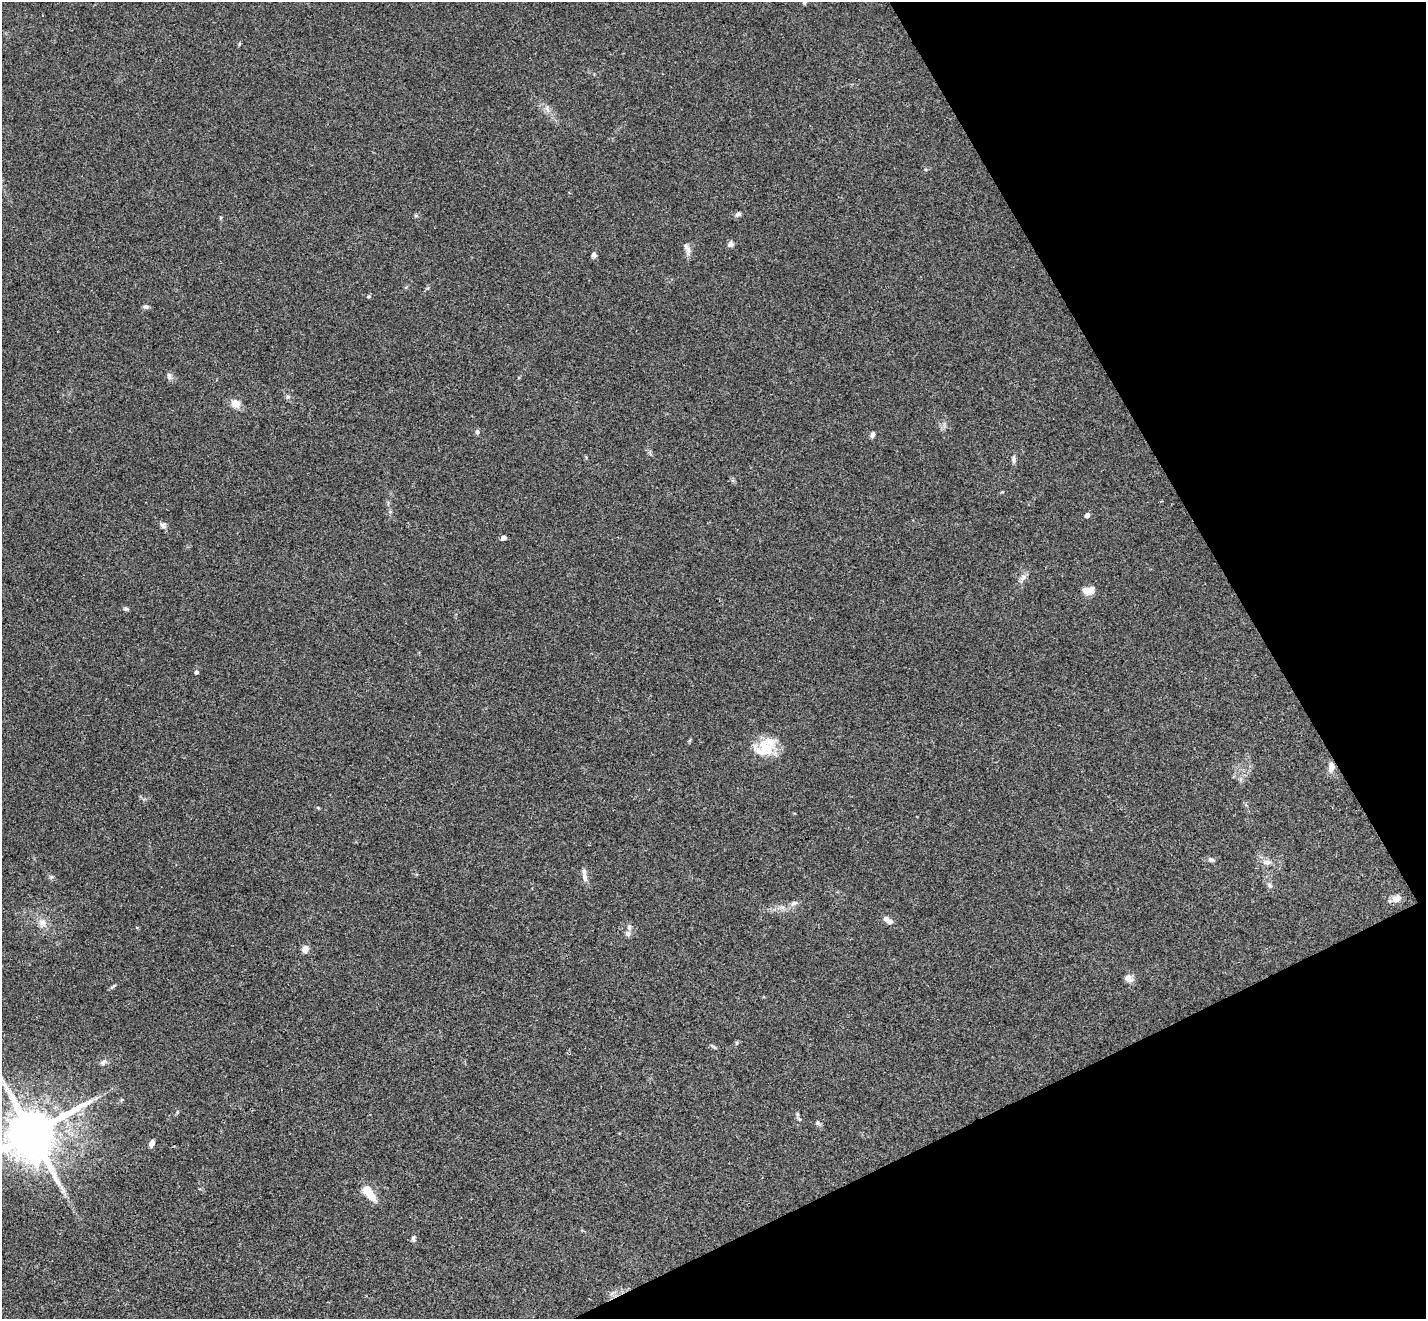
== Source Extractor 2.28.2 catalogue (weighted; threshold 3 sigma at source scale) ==
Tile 12 of 4 x 4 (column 4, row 3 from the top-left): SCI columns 4327-5750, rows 1636-2952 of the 5803 x 5771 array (HDU 1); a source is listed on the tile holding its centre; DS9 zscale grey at full resolution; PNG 1428 x 1321 px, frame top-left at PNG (2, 2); no overlay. Shown black and unused: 23% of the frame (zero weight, under 3 of 4 exposures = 6% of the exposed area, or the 3 px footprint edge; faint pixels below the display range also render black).
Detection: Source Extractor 2.28.2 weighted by HDU 2 'WHT'; one run over the whole footprint, this tile lists its part. Background 0.0573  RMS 0.0052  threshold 0.0232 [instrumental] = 3 sigma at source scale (4.5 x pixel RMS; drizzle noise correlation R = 1.50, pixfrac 1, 0.05/0.05 arcsec/px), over >= 5 px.
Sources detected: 47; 2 inside a brighter listed object's ellipse — not listed separately; the other 45 listed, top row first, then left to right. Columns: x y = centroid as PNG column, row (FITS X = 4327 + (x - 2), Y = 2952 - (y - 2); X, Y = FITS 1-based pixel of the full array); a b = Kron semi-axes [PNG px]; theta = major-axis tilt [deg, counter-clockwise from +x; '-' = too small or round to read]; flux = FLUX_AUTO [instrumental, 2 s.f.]
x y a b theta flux
547 109 10 6 -69 2.1
738 214 8 5 23 1.2
731 244 8 7 - 1.6
687 249 16 7 -75 2.6
594 255 7 6 - 1.5
368 296 6 5 - 0.75
145 307 9 5 -2 1.2
169 376 10 6 -75 1.7
288 397 6 5 - 0.99
236 404 9 8 - 5.5
477 432 6 5 - 1.1
872 435 7 5 75 1.4
1014 459 10 5 -89 1.5
1087 515 5 4 - 2.2
163 525 9 8 - 1.8
504 538 4 4 - 2.6
1023 577 9 8 - 2.3
1089 591 11 7 3 6.6
126 609 8 5 -21 0.93
197 672 4 4 - 1.3
766 748 26 22 37 15
1331 766 13 7 85 3.7
318 808 5 3 - 0.5
1211 860 9 6 -14 1.3
1267 862 13 7 -1 2.9
51 877 6 4 45 0.83
585 877 14 7 -80 3
1270 885 8 6 -41 1.4
1396 899 11 8 18 3.4
794 903 10 6 15 1.7
890 922 6 6 - 1.9
42 923 11 10 - 3.8
628 934 8 7 - 1.7
305 949 7 7 - 3.7
1129 978 12 9 -44 3
113 986 11 3 45 0.81
713 1047 10 3 -37 0.82
103 1062 9 5 49 1.4
121 1100 6 3 70 0.63
798 1114 7 4 -90 0.83
818 1123 7 6 - 1.1
32 1133 15 13 33 3500
152 1143 8 5 65 2.3
369 1192 22 9 -53 9.2
413 1239 9 5 -84 1.3
Overlapping masked pixels (flux is a lower limit): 1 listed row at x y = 1331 766
Isophote crosses this tile's border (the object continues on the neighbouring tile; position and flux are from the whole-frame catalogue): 1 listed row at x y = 32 1133